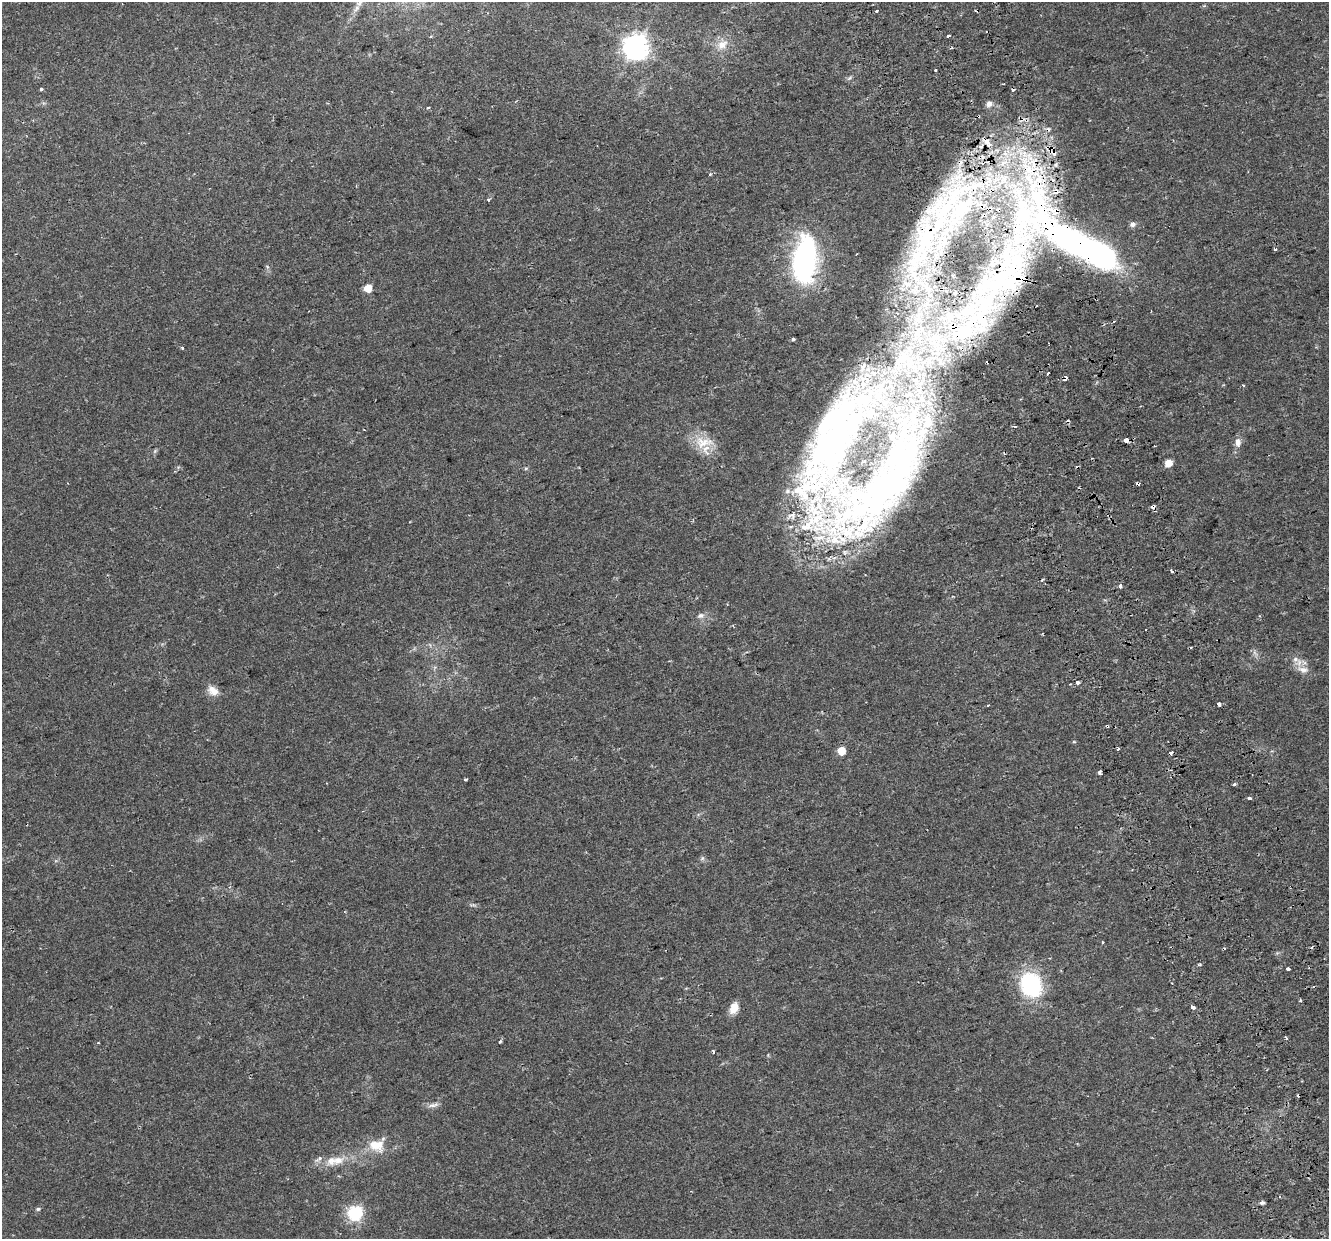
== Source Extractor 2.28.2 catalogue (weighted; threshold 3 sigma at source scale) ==
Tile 6 of 4 x 4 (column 2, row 2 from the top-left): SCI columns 1384-2710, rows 2554-3790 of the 5422 x 5159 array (HDU 1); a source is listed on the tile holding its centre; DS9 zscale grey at full resolution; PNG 1331 x 1241 px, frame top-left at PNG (2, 2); no overlay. Shown black and unused: <1% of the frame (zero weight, under 2 of 3 exposures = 3% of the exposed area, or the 3 px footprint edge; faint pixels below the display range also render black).
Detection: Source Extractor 2.28.2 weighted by HDU 2 'WHT'; one run over the whole footprint, this tile lists its part. Background 0.0356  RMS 0.005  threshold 0.0226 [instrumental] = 3 sigma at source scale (4.5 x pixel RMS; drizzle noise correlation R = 1.50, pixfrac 1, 0.0396/0.0396 arcsec/px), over >= 5 px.
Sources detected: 101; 14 cosmic-ray / hot-pixel residue — not listed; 24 inside a brighter listed object's ellipse — not listed separately; the other 63 listed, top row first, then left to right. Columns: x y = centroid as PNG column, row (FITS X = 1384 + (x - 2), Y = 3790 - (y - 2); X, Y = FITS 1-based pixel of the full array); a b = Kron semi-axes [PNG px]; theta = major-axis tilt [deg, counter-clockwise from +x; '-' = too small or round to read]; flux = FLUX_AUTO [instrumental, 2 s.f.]
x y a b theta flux
356 9 13 6 50 2.7
876 11 3 3 - 14
948 36 3 2 - 0.74
722 45 16 11 36 5.7
636 47 8 8 - 500
935 70 3 2 - 0.54
41 89 3 3 - 1
989 104 8 7 - 2.6
429 108 3 3 - 1.2
710 174 4 4 - 0.72
954 196 83 32 52 96
488 199 3 3 - 3.1
1133 224 7 7 - 1.6
1081 243 152 39 -40 320
1275 249 3 3 - 1
805 260 51 24 83 89
914 275 12 9 -65 5.3
1019 278 22 6 -3 4.7
907 284 12 8 -25 4.4
368 288 5 5 - 12
793 339 4 3 - 0.77
182 348 3 3 - 0.68
1243 385 4 3 - 0.67
1126 440 5 4 - 5.5
703 442 31 16 1 12
1238 442 11 8 -85 3
155 451 7 4 71 0.75
1169 463 5 5 - 9.9
877 485 246 85 47 400
1172 571 3 3 - 3.3
1120 586 4 3 - 5
1295 659 10 6 -16 2.5
1303 669 15 8 -14 4.3
1077 682 4 3 - 4.7
1070 684 2 2 - 0.43
213 691 15 10 -40 4.6
1219 704 3 3 - 7.5
1107 726 4 3 - 0.53
1118 749 3 2 - 1.4
841 751 5 5 - 14
1171 753 4 3 - 3.2
1099 773 4 3 - 3.1
465 779 4 3 - 1.7
1234 784 5 3 - 0.63
1249 798 3 3 - 3.2
702 858 7 4 -72 0.88
1103 942 3 3 - 1.1
1199 964 5 3 - 0.64
1288 968 4 3 - 2.5
1031 985 22 18 -65 52
1301 1000 3 3 - 1.2
1193 1007 4 3 - 2.6
734 1008 12 8 70 6.2
1286 1038 4 3 - 0.65
500 1042 4 3 - 0.92
713 1051 5 3 - 0.58
433 1105 16 5 15 2.2
376 1145 23 15 2 9.9
320 1158 5 5 - 1.2
338 1160 17 11 10 6
1262 1203 5 4 - 1.3
38 1209 5 4 - 0.96
355 1213 6 6 - 98
Overlapping masked pixels (flux is a lower limit): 7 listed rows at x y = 954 196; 1081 243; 1019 278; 1126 440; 877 485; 1107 726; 1171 753